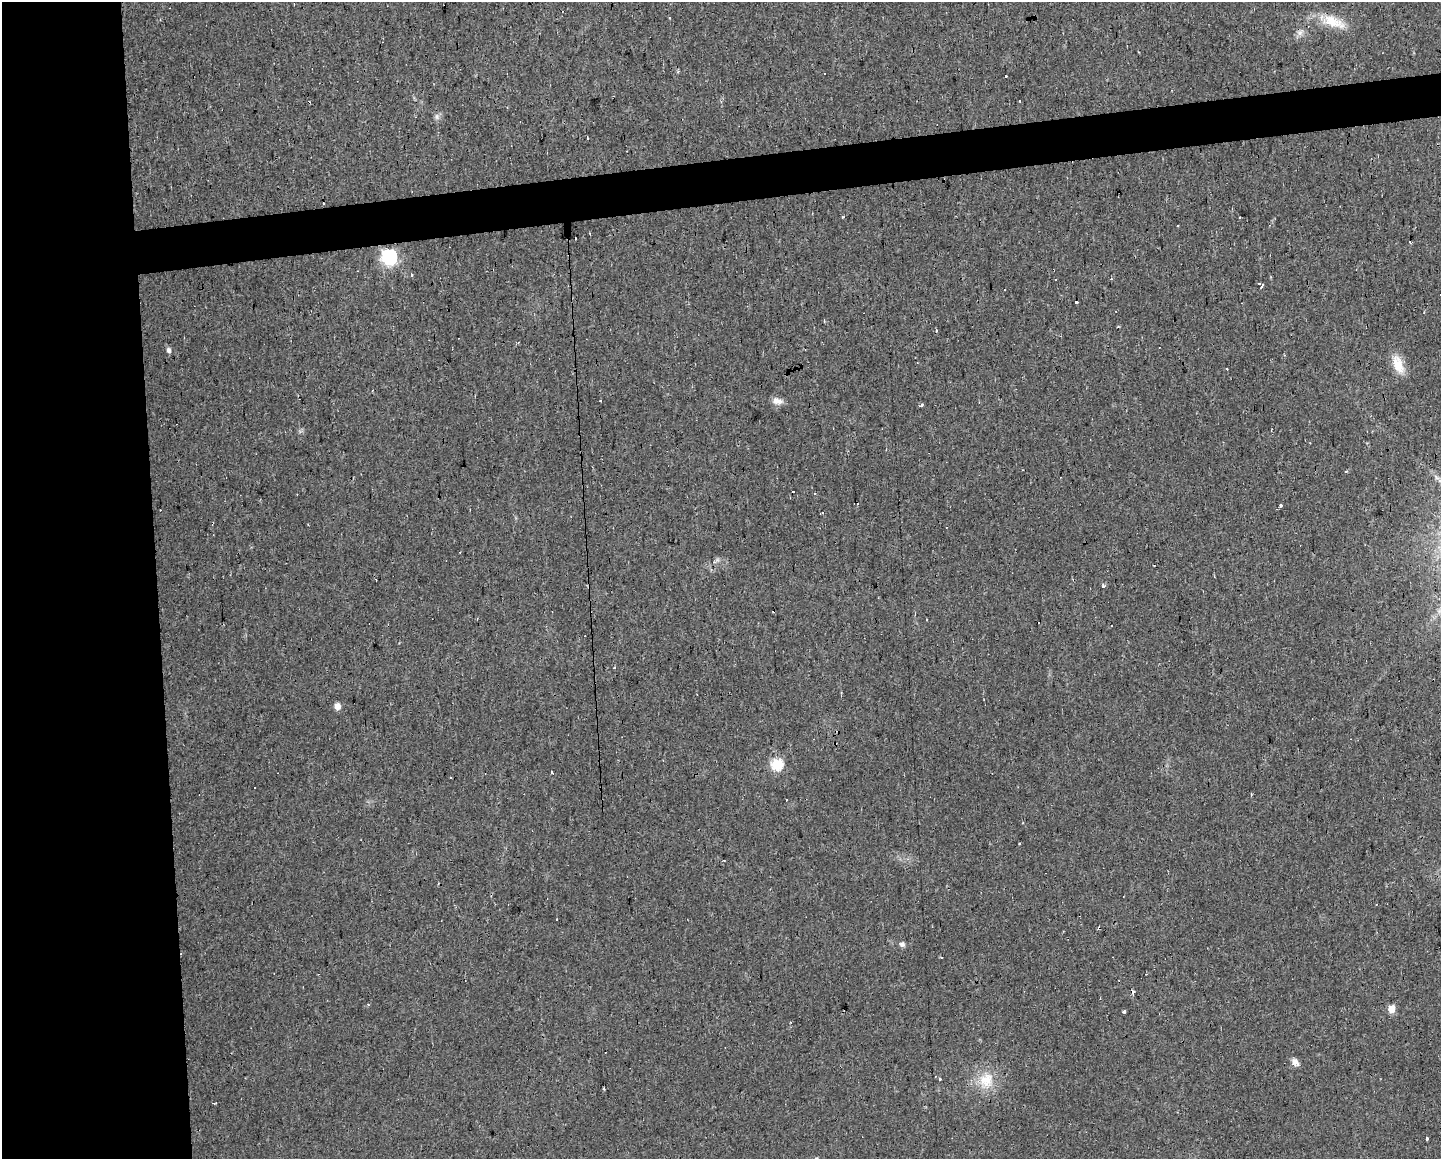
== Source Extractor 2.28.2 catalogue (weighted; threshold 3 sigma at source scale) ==
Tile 7 of 3 x 4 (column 1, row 3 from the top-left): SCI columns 19-1457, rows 1157-2313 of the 4387 x 4755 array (HDU 1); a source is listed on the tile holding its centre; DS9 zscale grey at full resolution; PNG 1443 x 1161 px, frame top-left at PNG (2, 2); no overlay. Shown black and unused: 14% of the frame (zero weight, under 2 of 3 exposures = <1% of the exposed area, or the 3 px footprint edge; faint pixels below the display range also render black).
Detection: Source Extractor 2.28.2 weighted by HDU 2 'WHT'; one run over the whole footprint, this tile lists its part. Background 0.0171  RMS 0.006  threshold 0.027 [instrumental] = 3 sigma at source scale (4.5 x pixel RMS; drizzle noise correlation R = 1.50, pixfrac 1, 0.0396/0.0396 arcsec/px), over >= 5 px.
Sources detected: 72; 27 cosmic-ray / hot-pixel residue — not listed; the other 45 listed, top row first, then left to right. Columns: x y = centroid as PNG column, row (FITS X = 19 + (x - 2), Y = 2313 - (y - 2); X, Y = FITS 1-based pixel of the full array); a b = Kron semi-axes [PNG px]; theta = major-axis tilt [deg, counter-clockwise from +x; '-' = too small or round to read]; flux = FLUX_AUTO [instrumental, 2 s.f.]
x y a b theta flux
669 18 3 2 - 0.78
1333 22 35 14 -19 15
1300 32 9 7 75 2.7
678 71 3 3 - 1
825 74 3 3 - 0.74
1005 76 3 3 - 2.5
437 117 9 6 -90 2
587 138 3 2 - 0.64
842 217 3 3 - 0.93
1239 218 3 3 - 0.94
389 257 6 6 - 170
411 275 3 3 - 1.9
1055 279 3 2 - 0.84
1262 285 6 5 - 2
1440 295 3 3 - 1.6
1076 302 3 3 - 7.4
518 343 4 3 - 0.58
169 350 7 5 -76 1.9
1398 365 24 12 -69 11
600 401 3 2 - 0.52
777 401 14 8 -13 3.8
921 405 4 3 - 3.2
1345 471 4 3 - 1
1436 477 9 4 -42 1.8
1280 506 3 3 - 0.92
1103 586 4 3 - 3.8
1439 611 6 6 - 1.6
926 619 3 3 - 1.9
615 668 3 3 - 0.91
337 706 5 5 - 6.6
777 764 6 6 - 63
551 772 3 3 - 1.5
254 788 3 3 - 1.4
786 800 3 2 - 1.2
724 860 3 2 - 0.65
902 944 7 7 - 1.8
941 957 3 2 - 0.71
368 1004 4 3 - 0.49
1392 1009 5 5 - 11
1124 1011 3 3 - 4.7
1295 1062 11 8 -51 3.1
939 1079 3 3 - 2.9
986 1080 25 21 60 17
604 1089 3 2 - 1.3
1426 1138 4 3 - 9.6
Isophote crosses this tile's border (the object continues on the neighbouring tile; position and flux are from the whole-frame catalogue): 1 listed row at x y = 1440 295